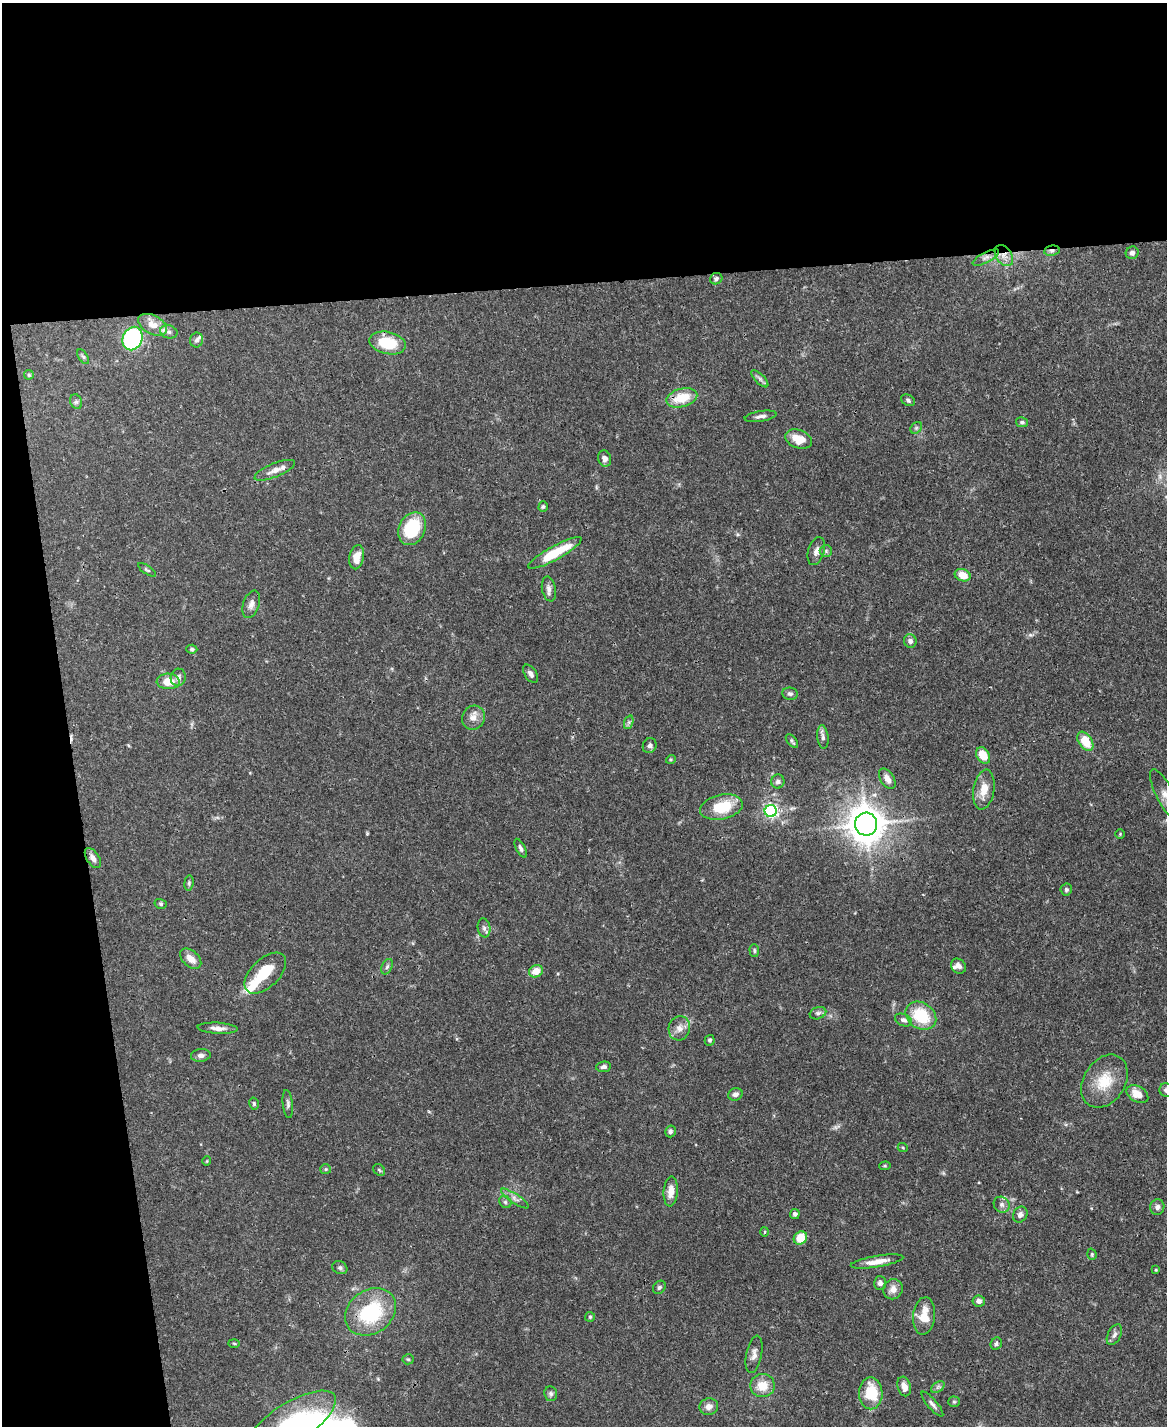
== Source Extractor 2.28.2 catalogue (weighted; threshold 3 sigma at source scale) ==
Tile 1 of 4 x 3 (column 1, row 1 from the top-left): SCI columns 3-1167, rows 3090-4513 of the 4666 x 4644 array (HDU 1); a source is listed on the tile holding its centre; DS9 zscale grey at full resolution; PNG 1169 x 1428 px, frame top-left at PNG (2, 3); each listed source drawn as its Kron ellipse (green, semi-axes under 4 px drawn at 4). Shown black and unused: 26% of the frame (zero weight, under 3 of 4 exposures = <1% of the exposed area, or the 3 px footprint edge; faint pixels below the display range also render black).
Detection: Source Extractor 2.28.2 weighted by HDU 2 'WHT'; one run over the whole footprint, this tile lists its part. Background 0.0889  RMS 0.0036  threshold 0.0163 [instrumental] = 3 sigma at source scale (4.5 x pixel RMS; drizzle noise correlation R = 1.50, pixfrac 1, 0.05/0.05 arcsec/px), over >= 5 px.
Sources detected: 127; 1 inside a brighter object's white glare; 1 cosmic-ray / hot-pixel residue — neither listed nor drawn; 5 inside a brighter listed object's ellipse — not listed separately; the other 120 listed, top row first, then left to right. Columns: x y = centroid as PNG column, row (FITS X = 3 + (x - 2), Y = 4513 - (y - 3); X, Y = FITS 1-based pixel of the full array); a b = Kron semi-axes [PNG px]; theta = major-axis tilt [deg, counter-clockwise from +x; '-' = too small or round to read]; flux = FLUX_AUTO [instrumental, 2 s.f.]
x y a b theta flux
1052 251 8 5 8 1.1
1132 253 6 6 - 1.2
1004 255 11 8 -55 2.8
986 258 14 5 27 1.7
716 279 6 5 - 0.79
153 325 15 9 -27 4.4
169 332 9 6 -13 1.3
133 339 12 9 67 55
197 340 7 6 - 1
388 343 18 11 -12 13
83 357 8 4 -56 0.66
29 375 5 4 - 0.48
760 379 11 4 -45 1.2
682 398 16 9 15 9.2
908 400 7 5 -31 0.8
76 402 7 6 - 0.86
760 416 16 5 9 1.5
1022 422 6 5 - 0.69
916 428 6 5 - 0.7
798 439 14 9 -20 6.2
605 458 8 6 -73 1.7
275 470 21 7 22 2.8
543 506 5 4 - 0.62
412 529 17 13 65 20
816 551 14 8 73 2.1
826 551 6 6 - 0.75
555 553 30 7 29 14
357 557 12 7 78 5
147 570 10 4 -34 0.66
963 575 8 6 -19 5.1
549 589 12 7 -79 1.6
251 604 14 8 71 2
910 641 7 6 - 1.4
192 649 5 4 - 0.65
531 674 10 6 -57 1.4
178 677 9 7 77 1.6
168 681 11 8 -2 5.8
790 694 8 6 -9 0.99
473 718 12 11 - 2.9
629 722 7 4 72 0.82
823 737 12 5 -83 1.3
792 741 8 4 -53 0.75
1085 741 10 6 -56 8
650 745 8 6 64 1.1
983 755 9 6 -57 6.3
671 759 5 3 - 0.36
887 779 11 6 -58 2.4
778 781 7 6 - 1.3
984 790 20 10 81 5.1
1165 794 28 8 -63 3.6
721 807 21 12 12 13
771 811 6 6 - 80
866 824 11 11 - 600
1120 834 5 4 - 0.42
521 848 10 4 -63 0.95
93 858 11 6 -56 1.9
189 883 7 4 82 0.6
1066 890 6 5 - 0.68
161 904 6 5 - 0.61
484 928 9 6 -80 1.2
754 950 6 4 -88 0.61
191 959 12 8 -42 3.1
958 966 8 6 -47 1.7
387 967 8 5 63 0.88
536 971 7 6 - 4.3
265 973 25 14 44 10
818 1013 8 6 18 0.99
921 1016 16 13 -35 15
903 1020 9 6 -24 1.2
218 1028 20 5 -3 2.3
679 1028 12 10 76 2.8
710 1040 5 5 - 0.62
201 1055 10 6 6 1.3
604 1067 7 5 6 1.1
1104 1081 28 20 58 11
1166 1090 7 6 - 1.2
735 1094 7 6 - 1.7
1137 1094 12 7 -31 4.4
254 1104 6 4 -75 0.57
288 1104 14 5 -84 1.1
670 1131 6 5 - 0.88
903 1148 5 3 - 0.41
207 1161 5 3 - 0.31
885 1166 5 4 - 0.45
326 1169 5 5 - 0.59
379 1170 6 5 - 0.6
671 1191 15 7 86 3.3
515 1199 16 5 -34 1.7
505 1202 7 5 -46 0.82
1002 1205 8 7 - 1.3
1157 1207 8 7 - 1.4
795 1214 5 5 - 1
1020 1215 8 7 - 1.6
765 1232 5 3 - 0.4
800 1238 7 6 - 7.1
1092 1254 6 4 -72 0.48
877 1262 26 5 9 4
340 1268 8 6 -25 0.98
1156 1270 3 3 - 0.35
880 1283 7 6 - 1.3
659 1287 7 6 - 0.77
893 1289 10 9 - 2.6
979 1301 6 5 - 1.6
370 1312 27 21 36 27
924 1316 19 11 85 6.5
590 1317 5 5 - 0.52
1114 1335 11 6 63 1.3
234 1343 5 3 - 0.39
996 1344 6 5 - 0.77
754 1354 19 7 79 2.1
408 1359 5 5 - 0.57
763 1386 12 11 - 6
904 1386 10 6 -73 2.7
938 1387 7 5 34 0.85
871 1393 16 12 -89 13
551 1394 7 6 - 0.86
954 1402 5 5 - 0.54
932 1404 16 5 -49 1.4
709 1407 9 8 - 2.1
292 1422 50 20 32 29
Overlapping masked pixels (flux is a lower limit): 2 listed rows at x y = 1052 251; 1004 255
Isophote crosses this tile's border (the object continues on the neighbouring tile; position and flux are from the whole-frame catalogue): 3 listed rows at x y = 1165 794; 1166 1090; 292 1422